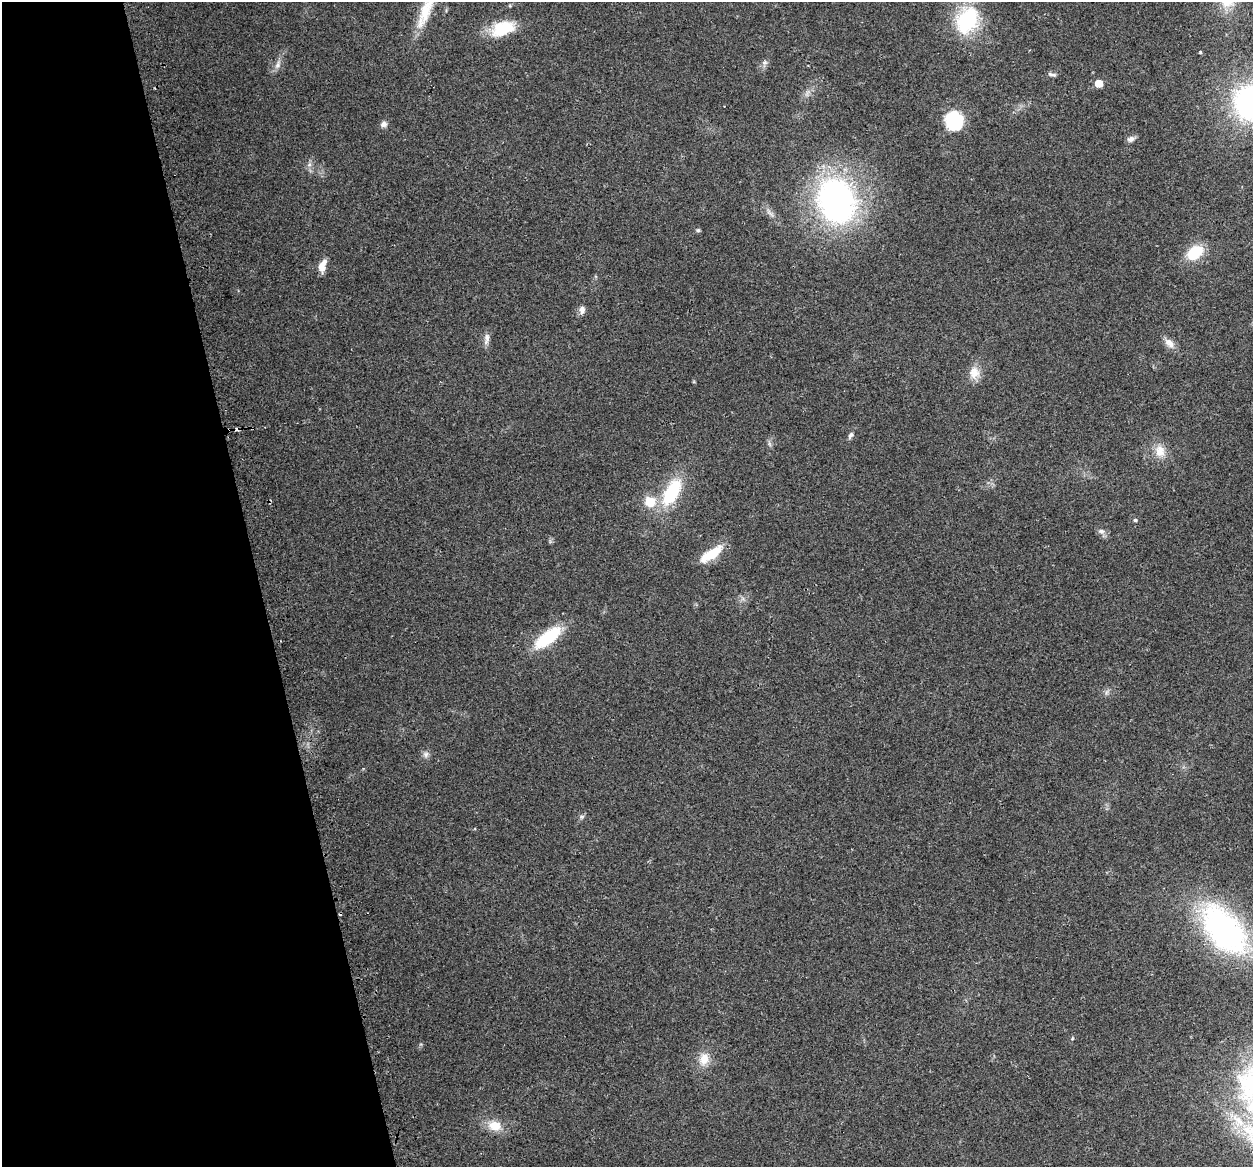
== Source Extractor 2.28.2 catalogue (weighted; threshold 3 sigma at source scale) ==
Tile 5 of 4 x 4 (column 1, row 2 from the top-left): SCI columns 32-1282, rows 2424-3588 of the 5066 x 4797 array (HDU 1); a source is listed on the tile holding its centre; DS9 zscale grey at full resolution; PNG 1255 x 1169 px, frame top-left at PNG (2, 2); no overlay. Shown black and unused: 21% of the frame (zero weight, under 2 of 3 exposures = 2% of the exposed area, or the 3 px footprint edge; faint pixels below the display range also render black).
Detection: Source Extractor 2.28.2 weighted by HDU 2 'WHT'; one run over the whole footprint, this tile lists its part. Background 0.118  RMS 0.011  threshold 0.0497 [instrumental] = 3 sigma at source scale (4.5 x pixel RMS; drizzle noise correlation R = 1.50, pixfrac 1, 0.0396/0.0396 arcsec/px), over >= 5 px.
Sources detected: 41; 2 cosmic-ray / hot-pixel residue — not listed; the other 39 listed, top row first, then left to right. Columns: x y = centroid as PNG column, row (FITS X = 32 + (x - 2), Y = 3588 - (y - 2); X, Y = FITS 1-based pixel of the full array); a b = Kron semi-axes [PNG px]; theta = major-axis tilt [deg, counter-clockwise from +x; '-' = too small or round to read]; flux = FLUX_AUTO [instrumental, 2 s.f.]
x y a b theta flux
425 11 52 13 68 37
967 20 26 19 66 96
503 28 30 16 21 40
1200 52 4 3 - 2.6
765 63 8 6 21 3.4
278 64 15 7 72 6.3
1052 74 12 4 -12 2.8
1098 83 5 5 - 24
807 93 13 4 67 3.9
1250 103 31 28 -85 240
954 120 16 14 -63 80
384 124 8 7 - 4.5
1131 139 10 7 19 4.2
309 164 8 6 69 3.6
836 201 51 40 -69 300
770 213 17 5 -50 5.4
698 230 5 5 - 1.6
1195 252 18 12 36 37
322 265 16 8 74 12
582 310 9 7 89 6
487 339 17 7 82 6
1169 343 16 10 -46 8
974 373 17 14 90 13
850 435 10 6 60 3.3
769 444 9 4 -81 2.6
1160 451 18 13 -77 16
672 492 35 16 61 63
650 502 15 14 - 23
1135 520 5 4 - 2
1101 531 9 8 - 4.4
712 554 29 10 34 29
548 637 29 11 38 66
1107 692 9 5 67 3
426 754 9 8 - 4.4
582 817 8 6 2 2.6
1224 929 49 27 -50 310
1072 1038 5 4 - 1.3
704 1059 18 13 76 16
494 1126 18 13 -14 18
Isophote crosses this tile's border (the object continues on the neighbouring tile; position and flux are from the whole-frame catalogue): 2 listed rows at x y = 425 11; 1250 103